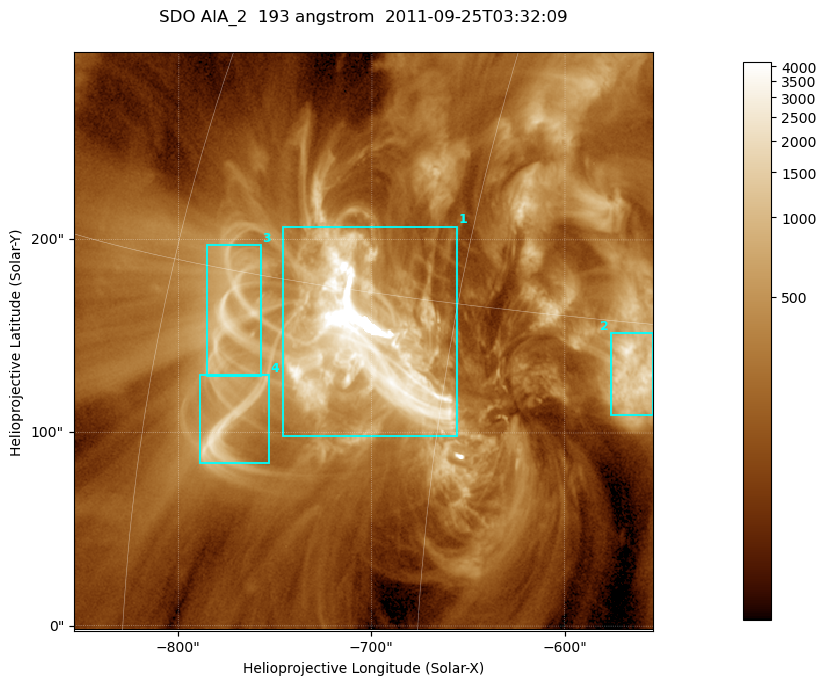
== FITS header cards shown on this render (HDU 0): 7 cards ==
TELESCOP= 'SDO     '           /
INSTRUME= 'AIA_2   '           /
WAVELNTH=                  193 /
WAVEUNIT= 'angstrom'           /
DATE-OBS= '2011-09-25T03:32:09.72' /
CTYPE1  = 'HPLN-TAN'           /
CTYPE2  = 'HPLT-TAN'           /

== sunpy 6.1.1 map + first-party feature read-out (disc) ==
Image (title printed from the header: SDO AIA_2  193 angstrom  2011-09-25T03:32:09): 499 x 499 px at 0.601 arcsec/px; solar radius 957 arcsec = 1592 px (partial field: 3.1% of the solar disc is inside the frame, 100% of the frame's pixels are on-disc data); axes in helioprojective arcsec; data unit not stated in the header (colour bar unlabelled)
Orientation: roll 0.0578 deg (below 1 deg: not rotated)
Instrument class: DISC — disc imager (sunpy class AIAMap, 193 A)
Bright regions (active regions / flare kernels): reference = the on-disc median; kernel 5 px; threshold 5 sigma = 705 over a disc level ~211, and >= 1.15x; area >= 249 px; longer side >= 6 px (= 3.6 arcsec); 4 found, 4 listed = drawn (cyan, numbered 1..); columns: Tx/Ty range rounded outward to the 2 arcsec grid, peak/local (2 s.f.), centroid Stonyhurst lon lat
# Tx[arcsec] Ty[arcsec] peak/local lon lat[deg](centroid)
1 -746..-656 98..208 78 -49 +13
2 -576..-554 108..152 12 -37 +13
3 -786..-756 128..198 9.9 -56 +14
4 -790..-752 84..130 11 -55 +10